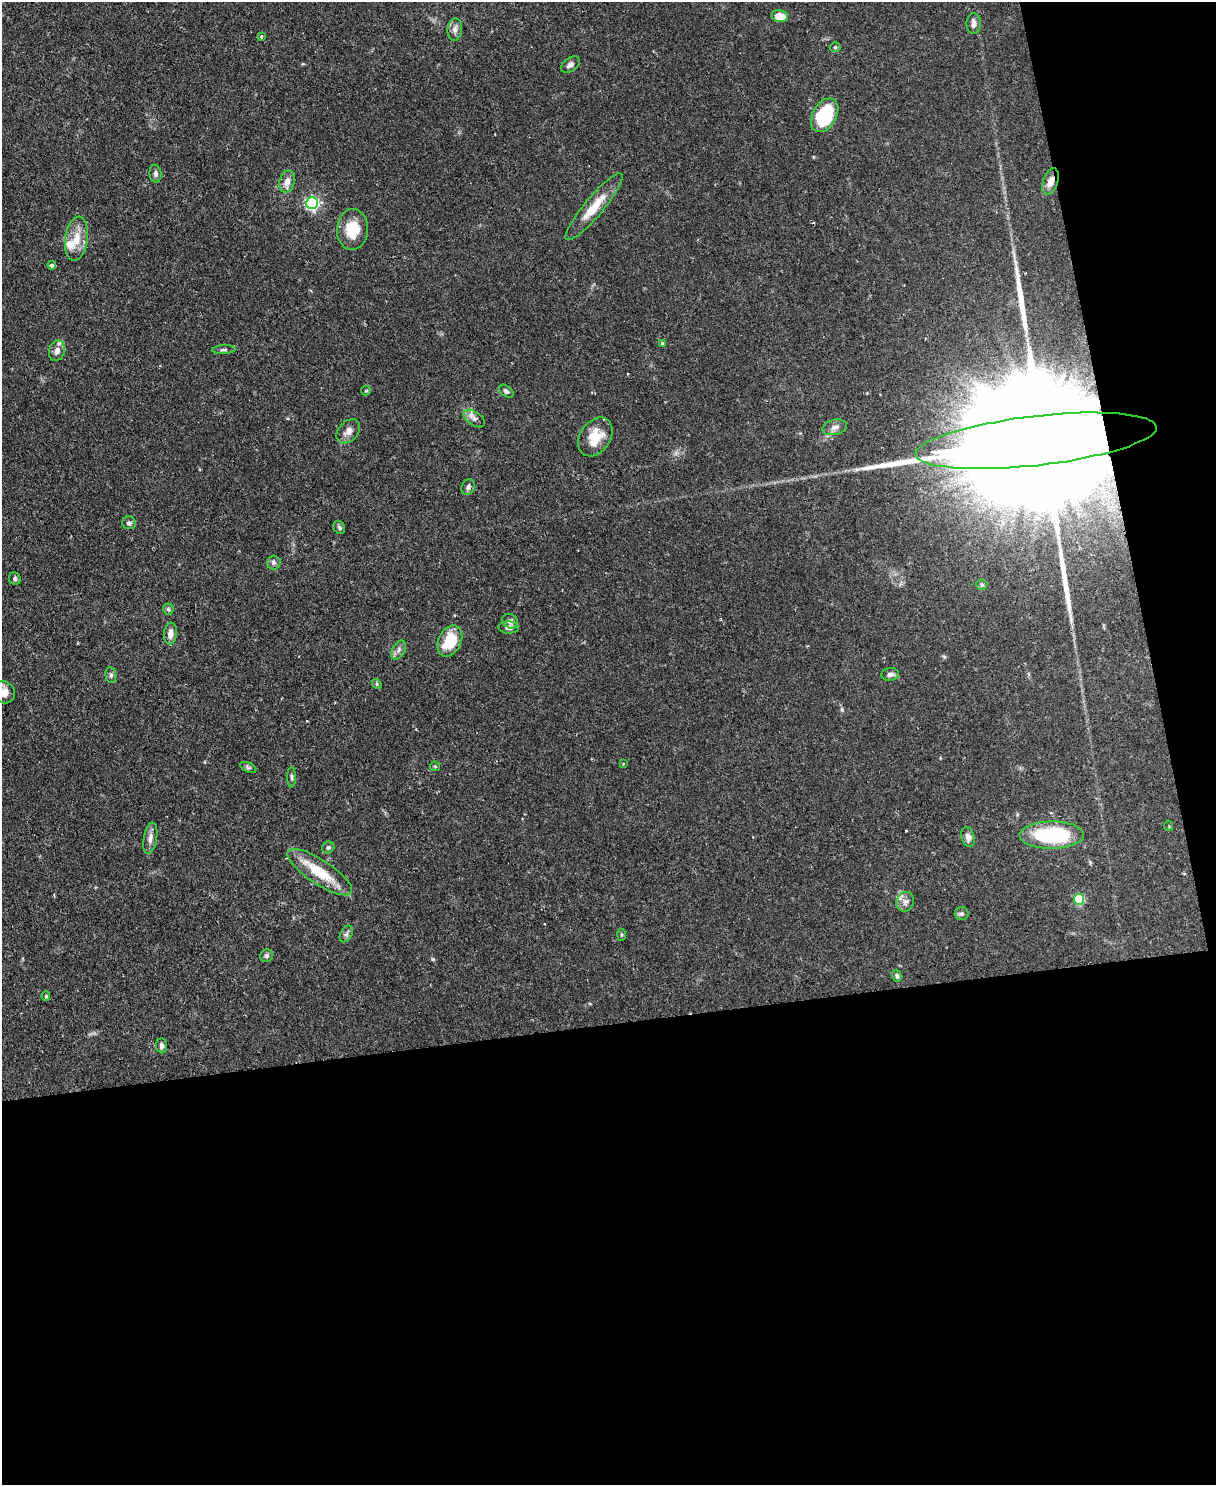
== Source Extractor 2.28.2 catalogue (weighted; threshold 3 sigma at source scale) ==
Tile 12 of 4 x 3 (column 4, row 3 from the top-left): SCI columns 3643-4856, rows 137-1619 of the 4856 x 4838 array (HDU 1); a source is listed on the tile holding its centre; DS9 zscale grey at full resolution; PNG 1218 x 1487 px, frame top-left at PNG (2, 2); each listed source drawn as its Kron ellipse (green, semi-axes under 4 px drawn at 4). Shown black and unused: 36% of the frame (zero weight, under 2 of 3 exposures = <1% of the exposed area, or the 3 px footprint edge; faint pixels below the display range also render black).
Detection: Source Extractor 2.28.2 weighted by HDU 2 'WHT'; one run over the whole footprint, this tile lists its part. Background 0.0859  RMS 0.006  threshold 0.0271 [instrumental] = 3 sigma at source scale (4.5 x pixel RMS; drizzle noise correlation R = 1.50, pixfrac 1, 0.05/0.05 arcsec/px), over >= 5 px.
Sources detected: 66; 1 cosmic-ray / hot-pixel residue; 3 long thin detections or spike segments (spike, bleed or trail) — neither listed nor drawn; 2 inside a brighter listed object's ellipse — not listed separately; the other 60 listed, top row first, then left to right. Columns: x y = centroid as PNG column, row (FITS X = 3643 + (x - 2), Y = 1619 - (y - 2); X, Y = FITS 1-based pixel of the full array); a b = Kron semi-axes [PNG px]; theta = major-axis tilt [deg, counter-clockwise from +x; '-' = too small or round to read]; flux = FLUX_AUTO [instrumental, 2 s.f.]
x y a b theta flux
780 16 8 6 -9 8.2
974 23 10 7 -90 3.2
455 29 11 7 85 3.1
262 37 3 3 - 2.3
835 47 5 5 - 0.76
570 65 10 6 34 2.2
825 115 18 11 60 38
155 174 9 6 -85 1.6
1051 181 13 7 70 5.1
287 182 11 7 77 4.3
312 203 6 6 - 100
594 207 43 9 50 14
352 229 20 15 87 15
76 239 22 11 82 10
52 265 4 3 - 2.4
663 344 4 3 - 0.98
224 350 12 4 3 1.3
57 351 10 8 75 3.2
366 391 5 4 - 0.7
506 391 8 5 -37 1.3
474 418 12 7 -34 3.1
835 427 12 7 12 3.1
348 431 14 10 47 4.1
595 437 21 15 57 13
1036 441 121 24 7 76000
468 487 8 6 65 2
129 523 7 6 - 1.6
339 527 7 5 -59 1.2
274 562 7 6 - 1.6
15 579 6 5 - 1.2
982 585 5 5 - 0.89
168 609 6 5 - 1.1
510 621 8 7 - 2.1
508 627 10 6 -2 2.2
170 634 11 6 84 4.4
450 641 16 11 64 18
399 650 10 6 61 2.3
890 674 9 6 6 2.2
111 675 8 5 -82 1.4
377 684 5 4 - 0.74
4 692 11 10 - 5.9
623 764 2 2 - 0.54
435 766 5 4 - 0.73
248 767 9 4 -24 1.2
292 777 10 4 -89 1.3
1168 826 5 3 - 0.67
1052 835 32 13 0 54
968 837 10 6 -75 2.9
150 838 16 6 80 3.5
328 848 6 5 - 1.2
320 872 38 12 -33 21
1079 899 5 5 - 40
905 902 10 8 74 3.3
962 914 7 6 - 1.4
346 934 9 5 60 1.6
621 935 6 3 89 0.66
266 956 7 6 - 1.4
897 976 6 4 -72 1.4
46 996 5 3 - 0.99
162 1046 7 5 -85 1.9
Overlapping masked pixels (flux is a lower limit): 2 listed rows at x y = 1051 181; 1036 441
Isophote crosses this tile's border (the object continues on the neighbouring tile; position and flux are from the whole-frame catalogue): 1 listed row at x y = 4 692